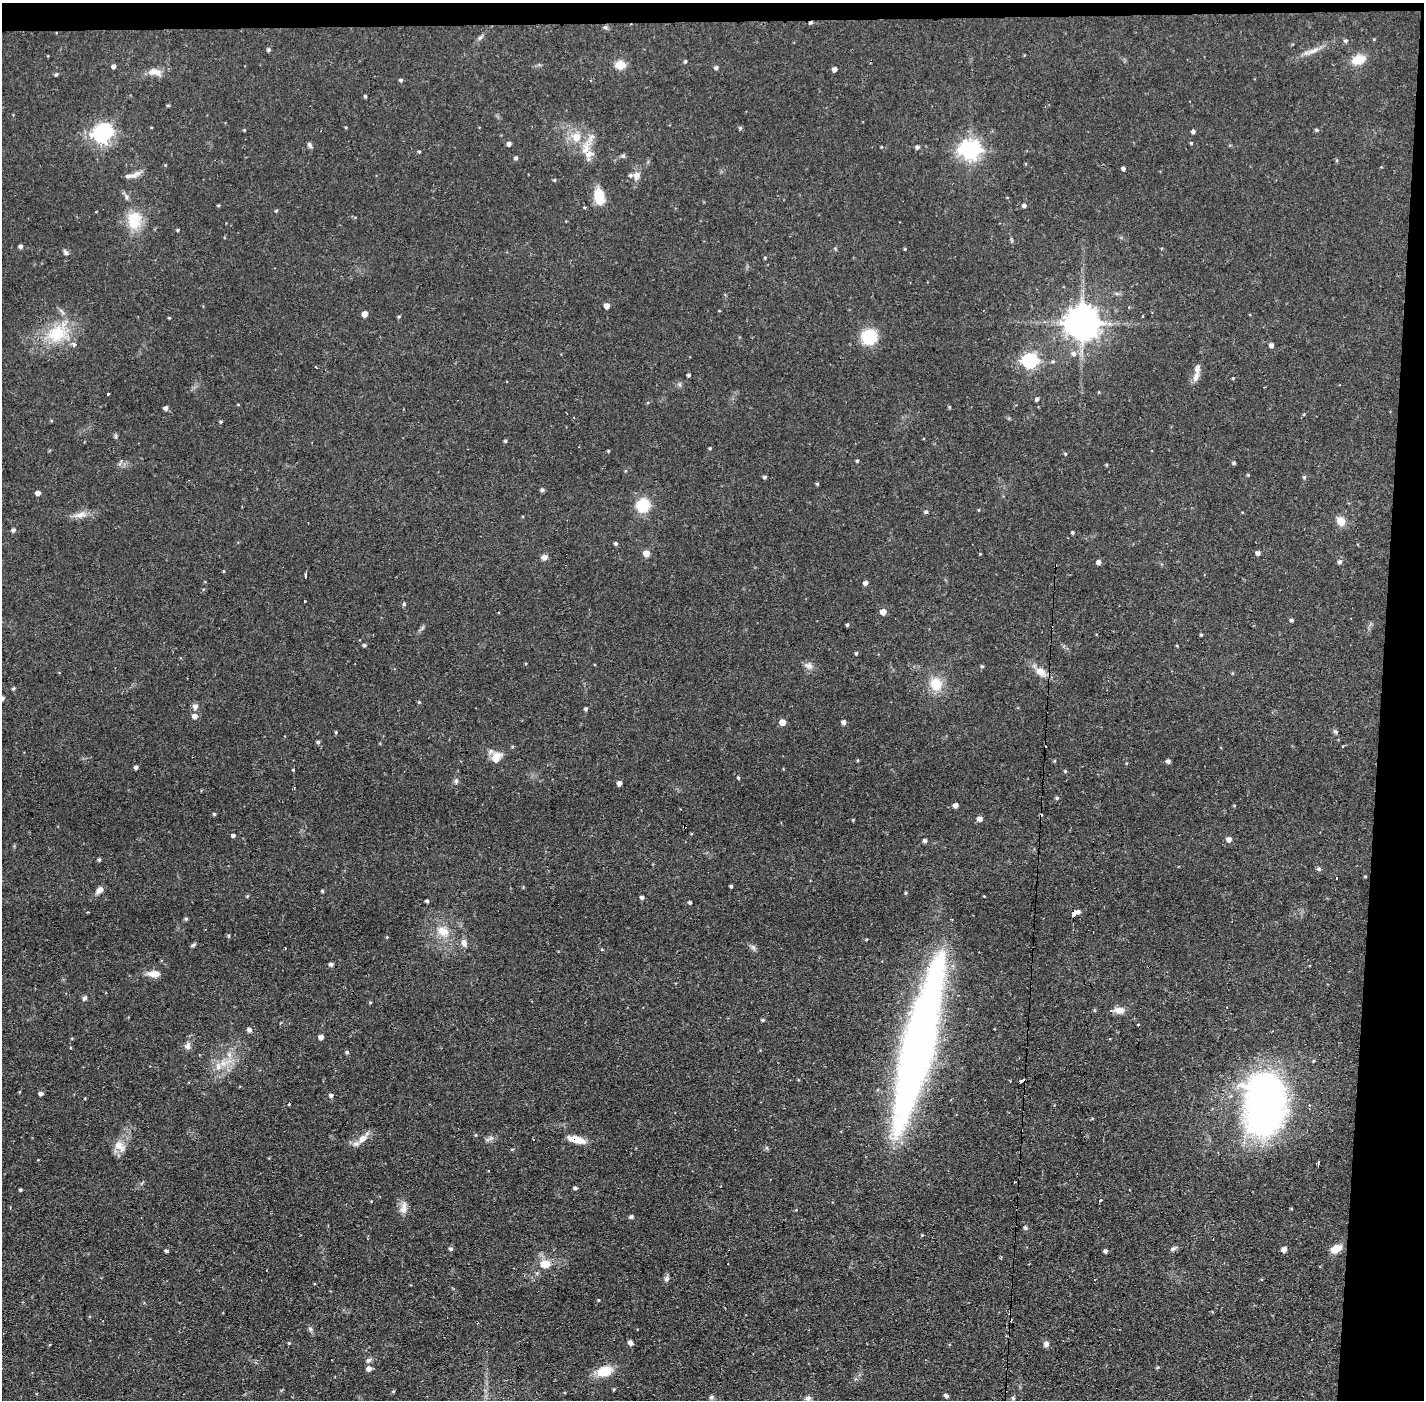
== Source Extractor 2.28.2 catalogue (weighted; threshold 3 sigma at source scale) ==
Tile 3 of 3 x 3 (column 3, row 1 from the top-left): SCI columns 2846-4267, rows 2848-4245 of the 4267 x 4298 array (HDU 1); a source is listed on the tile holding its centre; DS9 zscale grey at full resolution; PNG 1426 x 1402 px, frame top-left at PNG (2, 3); no overlay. Shown black and unused: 4% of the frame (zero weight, under 2 of 3 exposures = <1% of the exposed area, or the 3 px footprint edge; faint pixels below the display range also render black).
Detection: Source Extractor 2.28.2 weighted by HDU 2 'WHT'; one run over the whole footprint, this tile lists its part. Background 0.0564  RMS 0.006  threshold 0.0269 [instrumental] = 3 sigma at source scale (4.5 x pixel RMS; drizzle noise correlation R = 1.50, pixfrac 1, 0.05/0.05 arcsec/px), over >= 5 px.
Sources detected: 227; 2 inside a brighter object's white glare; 7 cosmic-ray / hot-pixel residue — not listed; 8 inside a brighter listed object's ellipse — not listed separately; the other 210 listed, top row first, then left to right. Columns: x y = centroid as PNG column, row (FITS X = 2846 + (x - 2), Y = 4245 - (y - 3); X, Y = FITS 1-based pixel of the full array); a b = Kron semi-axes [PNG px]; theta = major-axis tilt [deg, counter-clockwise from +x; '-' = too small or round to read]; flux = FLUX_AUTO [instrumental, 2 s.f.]
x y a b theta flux
605 27 6 4 -18 0.96
480 38 7 5 42 1.3
1345 41 5 5 - 1.1
268 50 4 4 - 1.2
1313 51 20 6 18 4.5
1358 59 14 10 17 11
685 61 4 4 - 0.77
620 65 5 5 - 30
113 66 4 4 - 1.8
716 68 5 4 - 1.3
834 69 4 4 - 2.3
155 72 19 9 -7 5.1
56 74 5 4 - 0.81
401 80 4 4 - 1.1
591 80 3 3 - 0.89
365 96 4 3 - 0.78
740 128 5 5 - 0.88
244 130 4 3 - 0.52
1316 130 5 4 - 0.92
1193 132 4 4 - 1.5
101 134 7 6 - 170
576 137 13 12 - 7.7
1191 143 4 3 - 0.53
509 144 5 4 - 1.9
310 145 8 5 -59 1.3
881 147 4 2 - 0.42
917 147 5 4 - 1.3
585 149 19 9 80 6.8
970 150 8 7 - 330
419 152 4 3 - 0.64
623 156 6 5 - 0.98
516 158 5 4 - 1.2
1123 169 4 3 - 1.6
136 174 13 7 19 3.2
636 175 12 8 83 3.3
554 180 4 4 - 0.66
599 196 18 10 -77 14
126 197 8 5 -72 1.4
218 205 4 3 - 0.65
1024 205 5 4 - 1.6
584 207 4 2 - 0.73
276 211 4 4 - 0.64
134 220 24 18 81 16
178 230 4 3 - 0.77
20 246 5 4 - 1.5
905 249 4 3 - 0.54
66 252 8 5 -50 1.4
765 258 4 3 - 0.58
607 306 4 4 - 3.8
364 314 5 4 - 5.6
169 318 3 3 - 0.47
1082 323 10 9 - 1300
57 334 27 22 26 25
869 337 12 12 - 25
1271 345 4 4 - 2.2
1074 354 7 7 - 2.2
1030 361 7 6 - 130
1053 361 5 4 - 0.81
689 375 3 3 - 1
1196 377 17 7 67 3.5
1233 378 4 3 - 0.48
108 394 3 3 - 0.65
1037 399 4 4 - 1.4
238 404 4 3 - 0.42
949 407 4 4 - 0.61
166 408 5 4 - 2
1304 414 5 3 - 0.47
221 422 4 3 - 0.72
116 436 6 4 -90 0.89
505 441 4 3 - 0.82
710 448 3 3 - 0.64
608 451 4 3 - 0.57
1065 454 4 3 - 0.66
857 461 4 4 - 0.7
1234 463 4 4 - 0.86
1248 475 4 4 - 0.55
765 477 4 3 - 1.1
1304 477 5 4 - 0.97
817 484 4 4 - 0.7
542 490 4 4 - 1.4
38 493 5 4 - 2.9
643 505 10 9 - 27
926 512 5 4 - 1.1
80 515 20 7 13 4.7
1341 521 10 9 - 5.8
13 530 4 4 - 1.5
1072 533 3 3 - 0.93
616 544 4 4 - 1.1
646 553 5 5 - 6.1
1258 553 5 4 - 2
544 557 8 7 - 2.2
1099 562 5 4 - 2.5
1340 562 5 5 - 1.4
223 571 4 3 - 0.51
306 575 5 2 - 0.9
865 583 5 5 - 2
304 601 3 2 - 0.97
404 604 5 4 - 0.72
883 612 5 5 - 5.6
1291 620 4 4 - 1.1
847 625 4 3 - 0.92
1201 635 4 3 - 0.72
364 645 4 4 - 1.1
1177 646 4 3 - 0.44
856 653 4 4 - 0.72
809 666 11 7 -7 2.7
982 666 5 4 - 0.78
1041 672 17 11 -35 6.1
936 684 16 14 -72 12
13 688 5 3 - 0.85
2 698 4 4 - 1.8
419 702 4 4 - 0.64
195 706 7 6 - 2.5
586 709 4 3 - 1.2
195 716 6 5 - 3.1
782 722 5 5 - 5.7
844 722 5 4 - 2.1
1335 731 5 5 - 0.98
336 732 4 4 - 0.68
318 742 5 4 - 1
496 758 13 10 67 7.3
1168 761 4 4 - 1.8
136 767 4 4 - 1.7
293 770 3 3 - 0.54
1065 771 4 4 - 0.71
738 778 4 3 - 0.65
456 781 7 6 - 1.3
619 783 4 4 - 2.7
294 788 3 3 - 0.95
1057 798 4 4 - 0.85
955 805 4 4 - 2.5
214 814 4 4 - 0.78
980 819 6 5 - 2.5
233 835 4 4 - 1.5
1229 839 5 5 - 3.2
925 841 4 4 - 1.6
99 860 4 3 - 1
1319 869 6 5 - 1.3
1365 876 4 3 - 0.48
731 886 3 3 - 0.86
99 890 11 7 46 2.8
322 891 3 3 - 0.75
905 893 4 4 - 0.66
642 897 4 4 - 1.6
427 901 4 3 - 1.1
690 902 3 3 - 1.1
1078 912 4 4 - 1.8
1074 913 6 3 80 3.9
186 919 5 4 - 0.89
443 931 18 13 -26 9.5
229 936 5 4 - 0.71
387 937 4 4 - 0.56
464 942 10 7 -89 2.8
193 945 7 4 32 0.97
753 947 7 5 -46 1.5
285 948 3 2 - 1.2
602 949 4 3 - 0.47
331 964 5 4 - 1.4
154 974 14 8 -1 5.4
84 998 6 5 - 1.4
1119 1010 14 8 -1 4.1
762 1020 4 3 - 0.89
1138 1025 3 3 - 2
249 1030 5 5 - 2.3
321 1037 4 4 - 2.9
188 1046 10 7 85 2.3
918 1048 172 28 76 430
347 1052 4 4 - 1.1
229 1054 7 6 - 2.4
218 1066 11 8 -85 4.4
1022 1081 6 3 20 2.9
41 1094 4 4 - 1.8
331 1095 5 4 - 1.5
289 1104 3 2 - 1
1265 1104 60 38 88 250
363 1138 15 8 38 5.4
491 1138 7 4 32 1.5
576 1139 21 8 -15 7.6
119 1146 17 11 -42 6.4
512 1149 5 3 - 0.55
1318 1163 5 2 - 1.6
575 1188 5 4 - 1.2
20 1190 3 3 - 0.85
1100 1200 3 2 - 1.4
404 1208 18 8 82 4.7
631 1217 5 5 - 1.1
1025 1228 5 5 - 1.2
922 1235 3 3 - 0.47
1173 1248 10 5 32 1.4
451 1249 6 4 -6 1
1284 1249 5 5 - 3.2
1336 1249 11 7 27 8
166 1251 4 4 - 1.2
1105 1251 4 4 - 1.5
545 1264 14 10 3 7.5
667 1278 8 6 58 1.6
599 1300 5 3 - 0.45
310 1329 7 5 -45 1.2
289 1343 4 4 - 0.57
630 1343 5 4 - 2.3
1046 1344 7 6 - 2.2
368 1360 7 6 - 1.6
1158 1367 5 4 - 0.74
369 1369 5 5 - 2.9
604 1371 16 10 15 13
614 1389 4 3 - 0.68
946 1396 5 4 - 1.7
711 1397 7 5 23 1.2
808 1398 8 6 12 1.8
1013 1398 5 5 - 0.83
Overlapping masked pixels (flux is a lower limit): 3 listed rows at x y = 1074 913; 1022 1081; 576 1139
Isophote crosses this tile's border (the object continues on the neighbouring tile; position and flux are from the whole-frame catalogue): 1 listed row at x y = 2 698